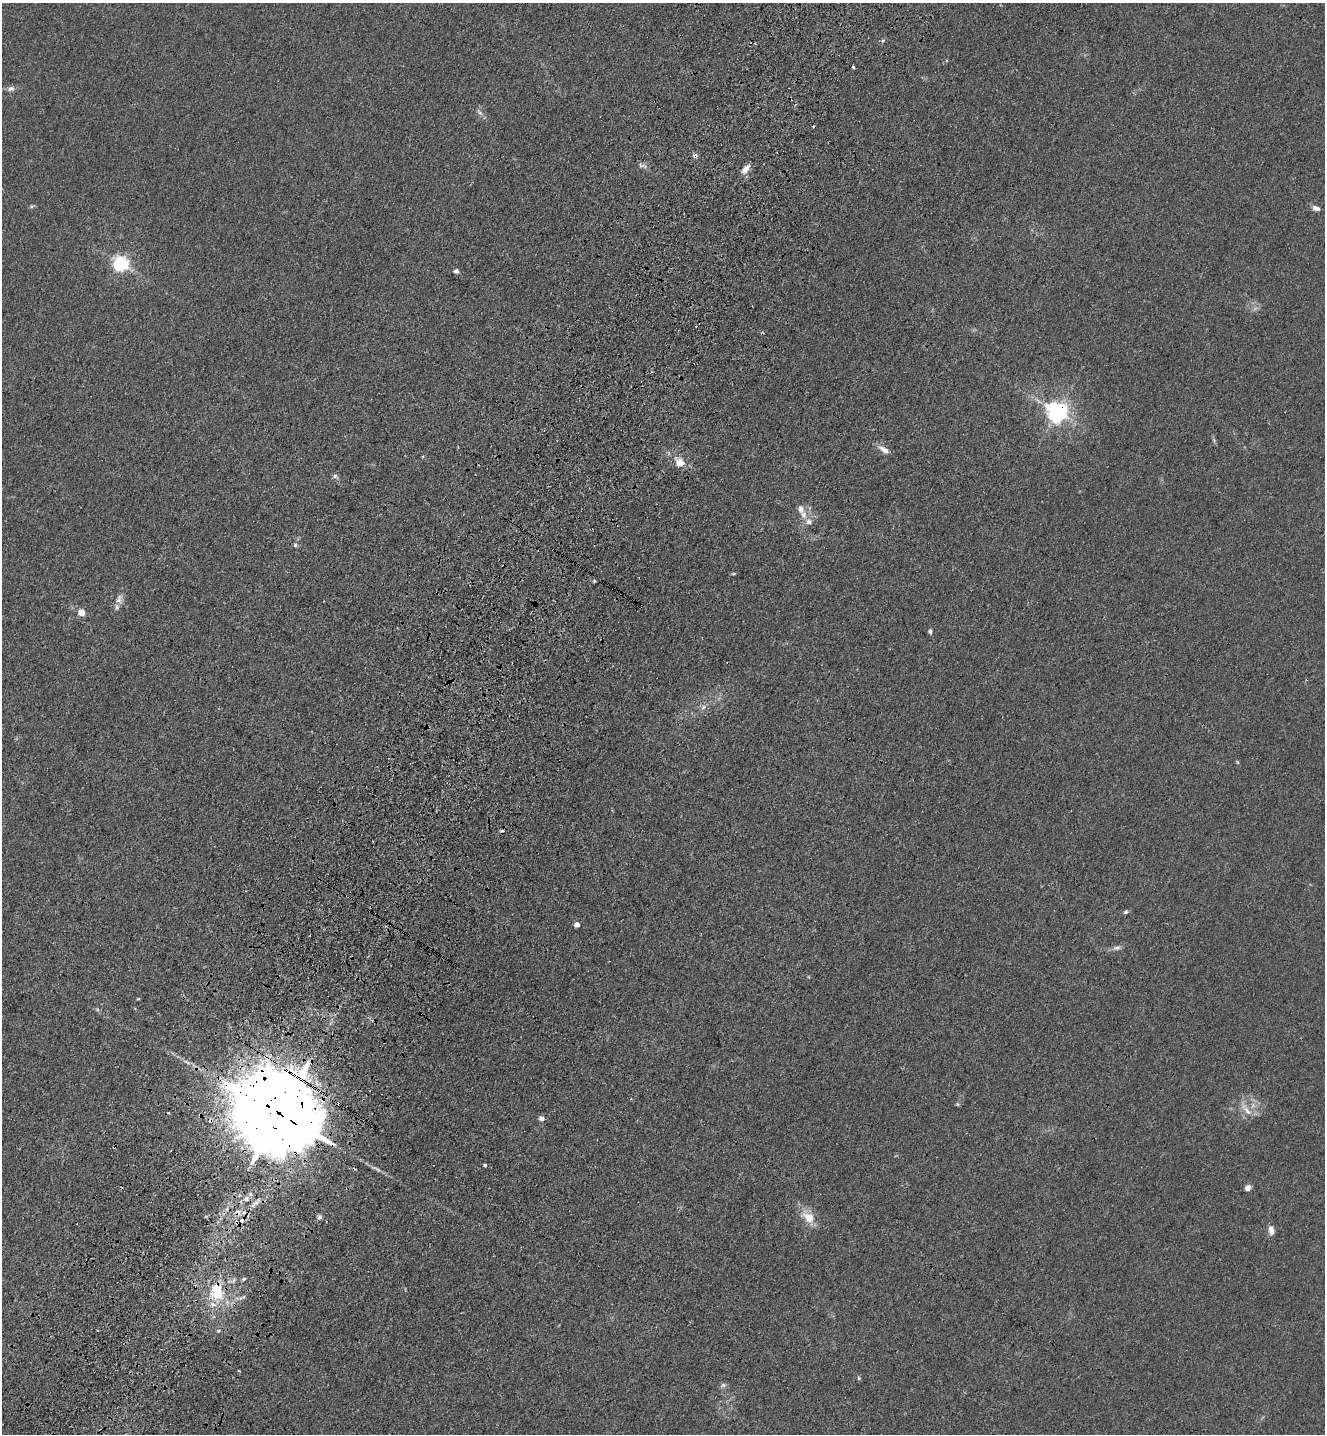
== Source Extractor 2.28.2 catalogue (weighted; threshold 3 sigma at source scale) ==
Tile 7 of 4 x 4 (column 3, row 2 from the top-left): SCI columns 2894-4216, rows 2926-4357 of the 5924 x 5851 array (HDU 1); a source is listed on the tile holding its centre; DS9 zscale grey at full resolution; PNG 1327 x 1436 px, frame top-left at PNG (2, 3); no overlay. Shown black and unused: <1% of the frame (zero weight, under 3 of 4 exposures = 6% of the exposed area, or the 3 px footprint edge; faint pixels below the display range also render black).
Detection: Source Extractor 2.28.2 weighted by HDU 2 'WHT'; one run over the whole footprint, this tile lists its part. Background 0.0465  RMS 0.0059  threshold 0.0267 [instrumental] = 3 sigma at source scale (4.5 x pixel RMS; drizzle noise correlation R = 1.50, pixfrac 1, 0.05/0.05 arcsec/px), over >= 5 px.
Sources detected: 54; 5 cosmic-ray / hot-pixel residue — not listed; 4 inside a brighter listed object's ellipse — not listed separately; the other 45 listed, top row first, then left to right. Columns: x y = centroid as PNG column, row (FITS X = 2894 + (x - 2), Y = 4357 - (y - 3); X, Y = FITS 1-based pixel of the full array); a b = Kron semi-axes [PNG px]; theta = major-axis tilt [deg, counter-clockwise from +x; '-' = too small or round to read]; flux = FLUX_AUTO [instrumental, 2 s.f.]
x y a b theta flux
883 40 6 4 20 0.89
853 67 4 3 - 1.5
11 89 9 7 15 2.1
480 113 7 4 -19 1.2
642 166 14 4 -16 1.8
746 169 13 7 48 3.9
32 206 6 4 18 0.89
1316 208 9 6 -12 2.8
120 263 6 6 - 170
456 271 6 5 - 1.7
1057 412 7 7 - 380
884 450 16 7 -31 4
680 462 14 10 -47 7
335 476 6 6 - 1.4
803 515 13 9 -79 4.8
295 545 6 5 - 1.1
734 573 5 3 - 0.63
594 581 4 4 - 0.66
119 599 14 8 70 3.7
81 612 5 5 - 11
930 631 6 5 - 1.3
704 707 7 6 - 1.9
1237 762 6 3 -71 0.63
347 896 3 2 - 0.49
1126 912 6 4 66 0.98
577 924 4 4 - 4.4
1117 948 11 6 20 2.3
138 999 5 3 - 0.56
188 1062 11 3 -36 1.8
1246 1109 23 7 -51 5.1
279 1113 28 20 -35 14000
542 1118 6 5 - 2.9
114 1147 5 4 - 0.88
485 1165 4 3 - 0.74
1248 1188 7 6 - 2.5
246 1199 8 5 75 1.9
238 1212 9 7 -15 3.6
808 1217 19 12 -45 9.6
241 1220 12 5 33 5.7
1271 1230 11 7 -84 3.6
244 1279 6 4 28 0.78
217 1291 25 16 -89 24
218 1331 6 4 0 0.97
859 1378 5 5 - 0.78
723 1385 7 6 - 1.5
Overlapping masked pixels (flux is a lower limit): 7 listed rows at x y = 1057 412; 347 896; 279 1113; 114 1147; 238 1212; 241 1220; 217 1291